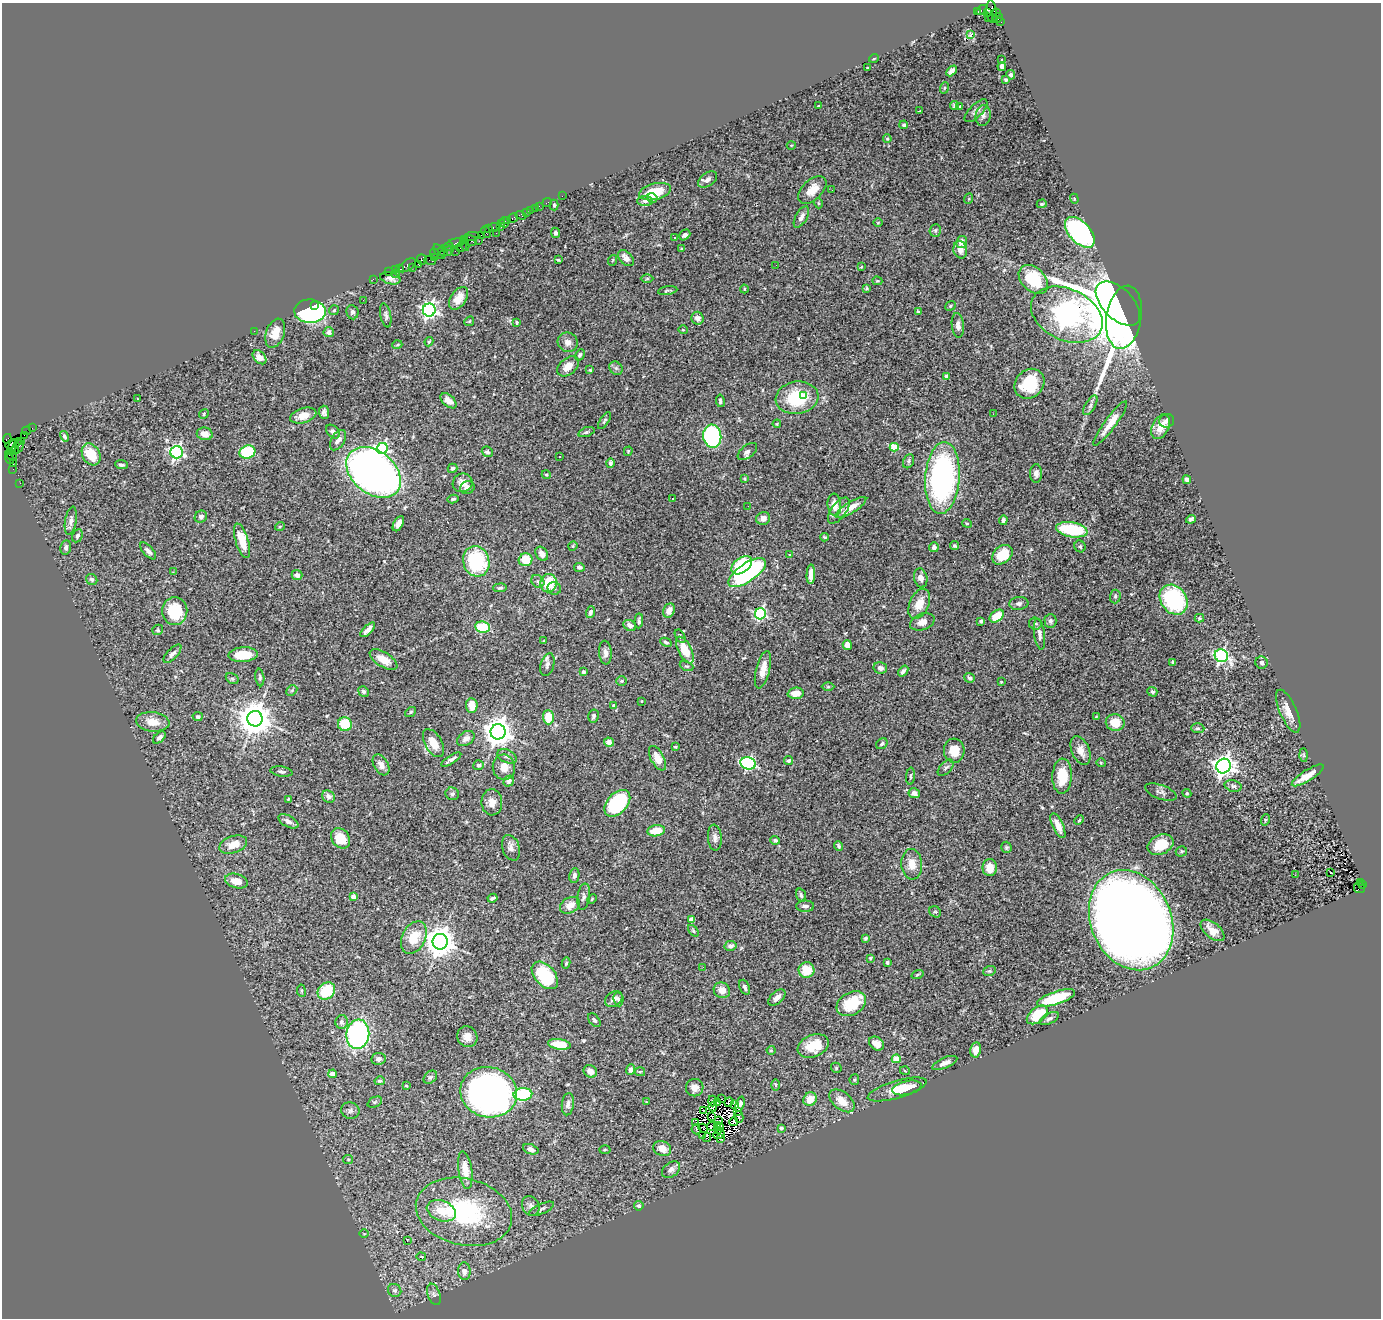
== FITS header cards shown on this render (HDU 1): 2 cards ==
NAXIS1  =                 1379
NAXIS2  =                 1316

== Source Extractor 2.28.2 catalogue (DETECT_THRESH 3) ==
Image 1379 x 1316 px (HDU 1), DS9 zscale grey, 1 PNG px = 1 image px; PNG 1383 x 1320 px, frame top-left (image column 1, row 1316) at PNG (2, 3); each listed source drawn as its Kron ellipse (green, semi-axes under 4 px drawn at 4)
Background 0.741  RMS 0.046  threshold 0.137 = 3 sigma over >= 5 px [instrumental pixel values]
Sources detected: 465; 6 with non-positive FLUX_AUTO (blend fragments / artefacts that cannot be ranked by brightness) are neither listed nor drawn; the other 459 listed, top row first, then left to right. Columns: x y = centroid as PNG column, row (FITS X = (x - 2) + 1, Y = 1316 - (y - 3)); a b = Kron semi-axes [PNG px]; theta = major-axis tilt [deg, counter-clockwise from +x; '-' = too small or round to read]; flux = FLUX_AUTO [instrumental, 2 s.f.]
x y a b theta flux
982 10 6 3 38 95
977 12 4 3 - 630
987 12 3 3 - 630
992 12 11 5 -85 780
996 13 4 3 - 320
988 17 3 2 - 71
997 18 5 4 - 210
1001 22 3 2 - 64
971 34 3 3 - 690
874 58 5 3 - 2.6
1002 59 3 2 - 3.5
1002 66 4 4 - 12
867 68 3 2 - 2.6
951 71 6 4 45 13
1011 75 5 3 - 6.1
1006 80 4 3 - 4.3
944 88 6 3 72 3.3
954 105 4 4 - 5.3
818 106 3 3 - 2.4
959 106 3 3 - 9.8
920 111 4 3 - 6
976 111 15 6 45 14
983 116 10 7 79 12
904 125 4 4 - 5.1
887 139 4 3 - 3.9
791 145 4 3 - 2.2
707 180 10 6 35 14
812 190 17 10 44 42
832 190 2 2 - 2.7
655 192 16 8 13 80
562 196 2 2 - 21
652 198 5 4 - 9.3
968 199 5 3 - 2.7
1074 199 5 4 - 3.4
645 201 8 5 -1 7.7
547 203 5 2 - 40
818 203 5 3 - 2.7
1042 204 5 4 - 3.8
554 205 5 4 - 4.4
539 206 2 2 - 13
535 208 2 2 - 47
530 210 2 2 - 23
527 212 3 2 - 71
521 215 5 3 - 66
801 217 12 5 60 15
513 218 5 3 - 180
508 220 3 2 - 98
504 222 5 3 - 170
501 223 2 2 - 140
878 223 4 3 - 2.4
494 227 6 3 10 170
501 227 3 2 - 190
489 228 4 3 - 89
935 230 6 5 - 6.5
486 232 6 3 -64 200
1080 232 18 10 -46 590
496 233 2 2 - 170
556 233 5 4 - 8.1
482 235 3 2 - 180
685 235 6 4 40 6.9
472 236 7 3 8 440
674 238 3 3 - 12
465 239 3 2 - 43
470 240 7 5 -20 310
479 241 2 2 - 28
961 242 6 5 - 25
456 243 8 4 6 520
465 245 7 2 -67 210
448 247 6 3 25 200
461 247 6 4 14 430
681 248 4 2 - 2.4
960 250 9 6 -76 19
443 251 6 2 -60 210
447 251 7 3 22 320
455 251 2 2 - 63
439 252 8 3 -58 270
435 253 5 3 - 50
434 257 2 2 - 26
626 258 9 6 -48 21
422 260 5 5 - 350
430 260 6 2 -18 110
558 260 3 2 - 2.9
613 260 5 3 - 2.9
419 264 4 3 - 310
407 265 9 5 36 340
776 265 2 2 - 4.4
861 267 4 4 - 2.4
412 268 4 3 - 95
400 269 4 2 - 110
395 270 3 2 - 81
389 272 2 2 - 37
395 273 2 2 - 170
390 278 10 6 -15 13
373 279 2 2 - 34
647 279 6 4 1 4
1033 279 17 11 -44 140
877 281 5 4 - 3.1
867 288 4 3 - 3.7
744 289 4 3 - 2.6
668 291 10 3 9 4.9
459 298 13 7 56 32
363 300 2 2 - 3.6
1118 304 27 15 -45 1400
314 305 3 2 - 29
951 306 6 4 39 4.1
334 310 5 5 - 4.6
429 310 6 6 - 1100
310 311 15 11 -1 410
352 312 7 6 - 8.3
918 312 4 3 - 6.2
386 315 12 5 -78 8.9
1067 315 38 25 -25 5000
1124 317 32 17 81 1400
698 318 6 6 - 16
469 321 5 4 - 3.6
517 322 4 3 - 3.7
958 325 12 6 -85 16
683 330 5 3 - 2.3
254 331 2 2 - 14
329 332 5 5 - 15
275 333 15 9 70 45
429 342 5 3 - 3.6
568 342 10 9 - 19
397 345 5 3 - 2.8
580 355 6 4 60 5.2
259 357 8 5 -47 21
568 366 12 8 39 31
616 368 7 6 - 7.6
590 370 4 3 - 3.7
947 376 3 3 - 11
1029 384 16 13 45 150
804 395 2 2 - 6.2
797 398 21 16 8 170
137 399 2 2 - 2.2
448 401 9 5 -41 22
720 401 6 4 -81 7.2
1090 405 11 5 60 9.6
324 412 6 5 - 9.4
204 414 5 4 - 3.8
993 414 2 2 - 8.3
303 416 13 7 16 33
604 421 9 4 57 5.8
1167 421 7 6 - 9.5
1110 423 27 5 54 39
777 424 4 3 - 3.1
1160 427 13 8 65 42
32 428 2 2 - 28
27 431 4 2 - 100
333 432 8 5 -43 9
586 432 8 4 18 6.4
205 434 8 6 -10 22
24 435 2 2 - 50
64 436 5 4 - 6.6
712 436 11 9 -83 440
7 439 5 4 - 38
338 440 11 6 57 17
21 442 3 2 - 73
13 444 9 4 18 420
18 446 7 5 66 380
12 447 7 4 67 640
894 447 4 4 - 98
382 448 6 5 - 410
14 450 5 3 - 370
628 451 5 3 - 3.2
177 452 6 6 - 700
247 452 8 6 18 170
487 452 6 5 - 8.6
747 452 11 6 38 11
91 454 11 8 -61 80
11 455 6 3 -34 330
559 457 3 2 - 5.6
10 459 5 3 - 230
908 461 7 5 66 6.3
13 463 3 2 - 150
610 463 5 4 - 8.9
121 465 6 4 -6 7
452 468 5 4 - 7.2
13 469 2 2 - 44
373 472 30 21 -39 2200
1036 474 9 6 89 16
546 475 4 4 - 3.4
942 478 36 17 86 770
745 479 4 4 - 3
1187 480 4 4 - 16
20 483 2 2 - 26
463 483 10 9 - 27
467 488 7 6 - 15
672 498 3 2 - 3
453 499 5 3 - 5.2
834 505 11 6 -85 32
748 506 2 2 - 7.8
851 507 18 5 32 34
839 511 15 7 54 24
201 517 6 6 - 8.4
763 518 7 6 - 16
1191 519 5 4 - 7.1
1003 520 5 4 - 7.7
71 521 14 5 80 13
967 523 5 3 - 3
398 524 8 5 62 16
280 526 5 3 - 3
1072 530 16 7 -10 200
77 536 7 5 64 8.3
825 537 4 3 - 3.4
242 541 18 6 -73 63
573 546 5 4 - 3.7
954 546 4 4 - 4.5
1080 546 6 5 - 5.3
66 547 7 5 80 8.8
934 547 5 5 - 10
148 551 10 5 -48 13
542 554 7 5 -56 22
789 555 3 2 - 2.4
1002 555 11 8 41 63
525 560 7 6 - 65
476 561 15 13 -74 240
742 565 12 7 35 210
579 567 5 4 - 7.6
173 572 3 2 - 4
747 573 22 9 35 490
811 574 10 4 88 28
297 575 5 5 - 13
921 578 9 6 -75 15
92 579 6 5 - 6.1
538 581 7 6 - 8.3
549 583 9 8 - 100
500 588 7 4 2 5.7
554 588 7 6 - 8.6
1115 596 7 5 87 5.7
1174 600 16 12 -54 340
1019 603 9 6 7 10
919 604 16 9 66 45
175 611 14 12 -87 120
669 611 7 5 67 25
590 612 6 4 70 6.4
760 614 5 5 - 440
997 616 8 5 38 68
1199 618 5 4 - 4.1
639 621 7 3 86 7.2
981 621 3 3 - 5.3
1050 621 7 6 - 7.6
922 622 13 8 19 24
1035 623 6 6 - 7.1
630 625 7 5 -34 15
483 627 7 5 -8 140
158 630 6 5 - 5
368 630 9 4 45 16
1039 634 15 5 -82 15
680 636 7 4 -58 6
543 641 4 2 - 2
666 642 6 3 -29 5
847 645 5 4 - 23
685 650 14 6 -63 88
605 653 12 6 -85 16
172 654 12 5 46 11
243 655 14 7 4 77
1221 656 7 6 - 620
384 660 16 7 -32 44
1173 662 4 2 - 4.2
1262 663 6 6 - 6.6
547 665 11 6 75 13
687 666 7 4 -24 4.9
880 668 7 5 -14 15
763 670 19 7 76 42
903 671 6 4 51 8.5
583 672 3 3 - 7.3
260 677 9 4 -83 5.7
970 678 5 4 - 7.1
232 679 7 5 -29 5
622 681 5 4 - 4.2
1001 682 3 2 - 2.8
828 687 6 4 0 4
292 690 6 4 45 5.5
363 691 5 5 - 6.9
1152 692 5 4 - 6.3
796 693 8 5 5 32
642 701 3 2 - 2
472 706 7 5 -85 43
614 706 4 4 - 8.5
1288 711 23 8 -66 34
411 712 6 4 38 4.2
594 716 6 5 - 7.4
198 717 5 4 - 6.2
548 717 7 5 -88 57
1096 717 4 3 - 2.8
255 719 8 7 - 6800
153 722 17 9 -7 42
1115 723 9 8 - 59
345 724 7 7 - 81
1198 728 7 5 -2 6.1
498 732 7 7 - 4200
159 737 7 4 41 10
466 739 9 6 33 16
609 742 5 4 - 14
433 743 15 8 -60 44
882 744 6 5 - 7
675 747 3 2 - 2.9
1080 750 15 8 -67 28
954 751 12 10 -85 49
1304 755 7 4 -89 4.1
507 756 10 6 -23 11
657 758 13 6 -62 42
451 759 11 3 31 11
788 761 4 4 - 8.5
748 763 8 6 -13 470
1101 763 4 4 - 3.3
381 765 11 7 -59 19
478 765 5 5 - 4.9
1224 766 7 7 - 2000
504 767 13 11 -83 32
946 768 10 5 47 8.4
281 771 11 5 -9 8.3
1308 775 18 5 32 37
911 776 9 3 85 4.6
1062 776 17 9 88 82
509 781 6 5 - 8.2
1233 786 8 5 -15 8.4
1161 792 17 7 -19 13
914 793 6 5 - 11
1187 793 4 4 - 3.3
452 794 7 6 - 9.5
328 797 7 6 - 13
288 799 4 3 - 2.9
492 802 13 10 -88 25
617 803 16 10 48 280
1079 820 5 4 - 3.7
1265 820 6 3 72 2.8
288 821 11 5 -28 14
1058 826 13 5 -65 32
656 831 9 5 9 54
340 838 11 8 -54 50
715 838 13 7 -85 14
775 840 5 4 - 7
233 845 14 8 18 35
1160 845 13 9 25 66
839 846 5 3 - 5.5
1006 847 6 5 - 5
511 848 13 8 -72 18
1181 851 6 5 - 5
912 864 15 10 -87 38
990 868 8 7 - 36
1331 872 3 3 - 51
574 875 7 5 83 9
1295 875 2 2 - 8.3
236 881 11 7 -16 43
1360 882 2 2 - 110
1363 885 3 3 - 230
1359 887 6 5 - 640
801 895 7 5 -72 8.2
353 897 4 4 - 25
584 897 13 6 81 12
492 898 5 3 - 8.2
592 899 5 3 - 2.8
570 905 10 7 30 32
805 906 9 5 -2 11
935 912 6 5 - 5.2
691 919 4 4 - 37
1131 920 52 40 -66 5500
1213 930 14 7 -40 35
693 931 6 4 -47 4.5
414 937 17 11 62 73
866 938 4 3 - 4.5
440 942 8 7 - 4800
731 946 6 5 - 12
870 958 4 3 - 3.8
566 963 5 4 - 4.9
887 963 3 3 - 5.7
703 967 2 2 - 10
807 970 8 8 - 63
989 971 6 5 - 4.8
917 974 6 3 19 3.4
545 975 16 10 -49 190
745 987 8 5 -67 10
722 990 8 7 - 26
301 991 6 3 -82 3.4
326 991 9 8 - 120
777 997 10 6 42 17
1056 998 20 6 18 150
614 999 9 7 35 16
618 999 7 5 -82 6.3
851 1004 16 11 30 110
1037 1015 12 7 39 91
1049 1019 10 5 27 9.6
594 1020 8 5 -51 7.5
342 1022 7 6 - 10
358 1034 15 11 83 580
467 1037 11 10 - 27
559 1044 11 5 -9 64
877 1044 8 6 -35 22
813 1046 16 11 23 79
771 1050 4 4 - 3.4
976 1050 7 5 79 30
378 1059 7 6 - 10
896 1059 4 4 - 73
945 1063 13 5 23 16
836 1068 6 5 - 4.1
631 1069 5 4 - 11
590 1071 7 6 - 20
905 1071 5 3 - 2.5
640 1072 5 4 - 3.6
333 1074 4 4 - 31
430 1077 8 5 43 6.5
854 1080 5 4 - 4.3
380 1081 5 4 - 5.8
776 1085 5 3 - 3.8
406 1086 3 3 - 2.6
695 1088 9 8 - 24
907 1088 15 7 12 23
897 1089 30 8 16 64
489 1092 28 25 -14 1600
523 1094 9 6 3 300
721 1099 2 2 - 3.1
810 1099 7 6 - 42
712 1101 5 2 - 0.37
842 1101 15 8 -38 43
375 1102 8 5 24 5.6
647 1102 4 2 - 2.1
729 1102 5 3 - 7.4
717 1103 4 3 - 7.2
568 1104 11 6 84 13
740 1104 8 4 72 9.6
735 1105 4 2 - 3.4
713 1107 5 3 - 4.8
704 1110 3 2 - 2.4
350 1111 9 8 - 12
738 1112 4 2 - 7.3
711 1117 3 2 - 4.7
739 1117 6 3 -75 12
719 1121 3 2 - 1.2
734 1122 4 3 - 0.18
695 1123 3 2 - 2.5
718 1125 4 2 - 3.9
711 1126 5 3 - 1.8
720 1127 2 2 - 1.8
703 1128 5 2 - 0.52
781 1128 4 3 - 5.6
696 1129 5 2 - 4
719 1130 4 2 - 2.6
719 1135 6 4 19 0.058
702 1136 3 2 - 3
707 1137 4 2 - 6.5
720 1138 4 3 - 4.4
531 1149 8 5 -21 15
662 1149 9 7 -26 29
605 1150 5 3 - 3
348 1159 5 4 - 3.6
465 1170 19 7 -82 44
671 1170 10 7 35 13
531 1206 10 8 -60 14
639 1206 4 4 - 8.2
541 1209 13 5 24 9.7
441 1211 15 10 -20 62
464 1212 49 33 -13 390
364 1234 4 3 - 2.2
407 1241 3 2 - 27
421 1257 4 2 - 2.6
464 1271 9 6 -87 16
395 1290 7 6 - 8.5
434 1294 11 6 -70 9.8
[6 non-positive-flux detections neither listed nor drawn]